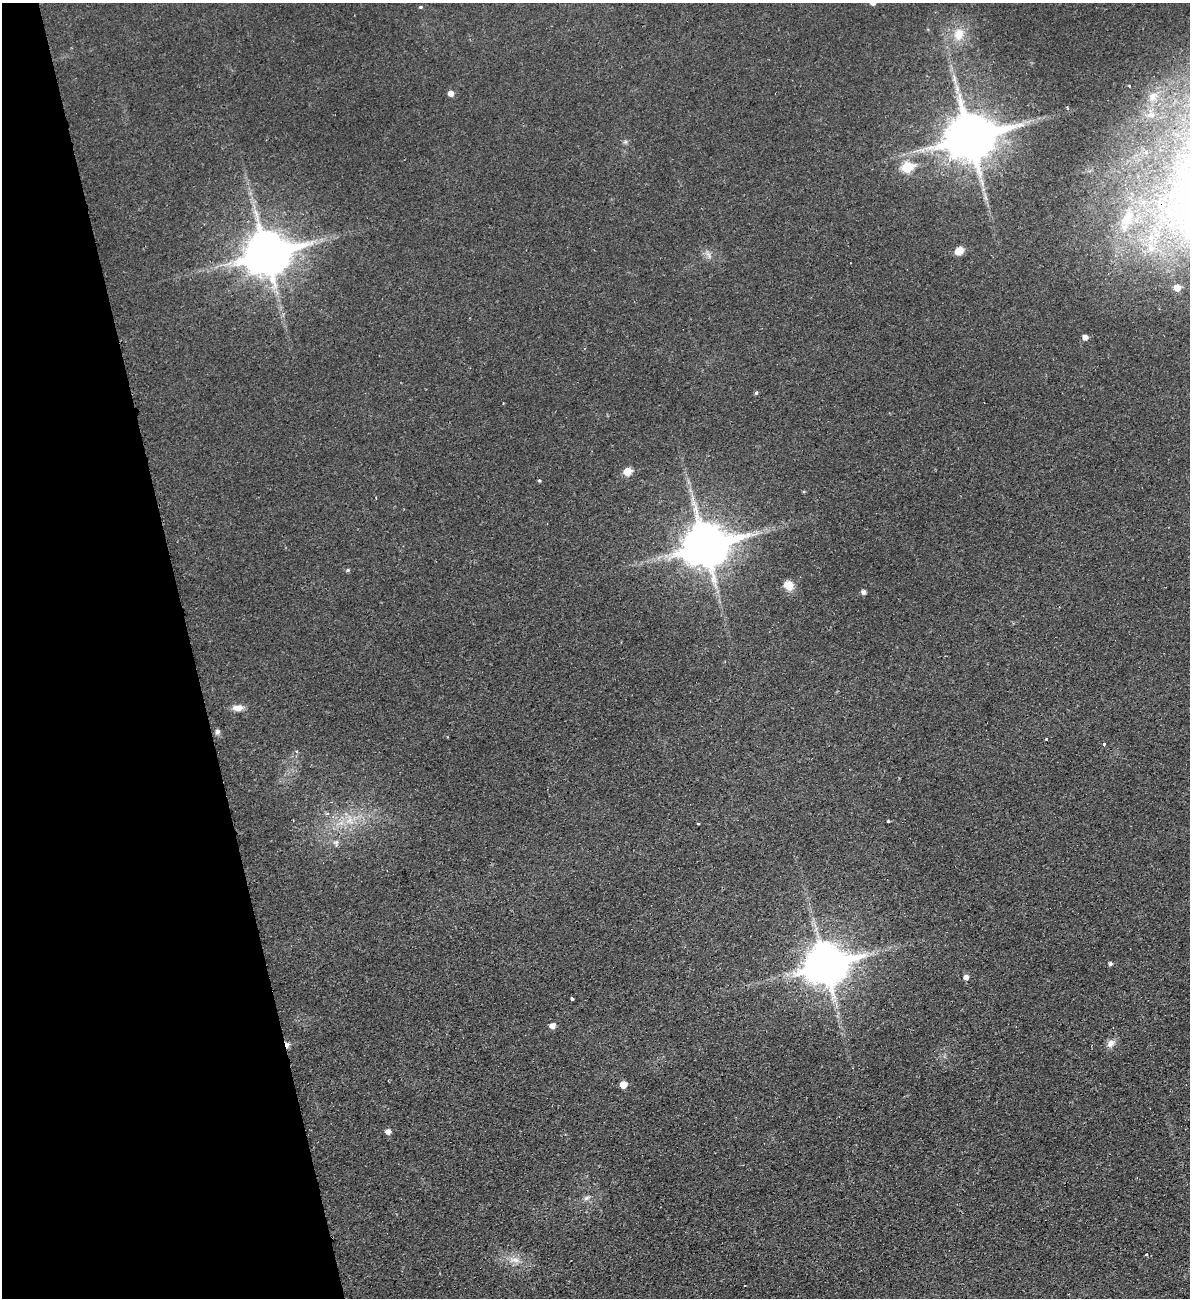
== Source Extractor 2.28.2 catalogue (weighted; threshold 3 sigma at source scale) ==
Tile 5 of 4 x 4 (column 1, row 2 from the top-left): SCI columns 169-1356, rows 2653-3948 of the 5204 x 5300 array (HDU 1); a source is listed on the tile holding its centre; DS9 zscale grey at full resolution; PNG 1192 x 1300 px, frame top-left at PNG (2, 3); no overlay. Shown black and unused: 16% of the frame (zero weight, under 2 of 3 exposures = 3% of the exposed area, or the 3 px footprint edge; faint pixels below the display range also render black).
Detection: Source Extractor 2.28.2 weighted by HDU 2 'WHT'; one run over the whole footprint, this tile lists its part. Background 0.0216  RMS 0.0048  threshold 0.0214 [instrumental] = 3 sigma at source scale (4.5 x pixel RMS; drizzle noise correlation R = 1.50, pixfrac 1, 0.05/0.05 arcsec/px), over >= 5 px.
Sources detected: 47; all 47 listed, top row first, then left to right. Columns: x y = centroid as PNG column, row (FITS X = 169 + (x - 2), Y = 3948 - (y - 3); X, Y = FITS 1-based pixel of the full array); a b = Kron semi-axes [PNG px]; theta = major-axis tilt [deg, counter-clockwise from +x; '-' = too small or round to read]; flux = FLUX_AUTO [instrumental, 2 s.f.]
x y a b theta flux
420 7 3 3 - 1.6
959 34 16 13 73 8.6
1129 86 3 2 - 0.93
451 93 6 5 - 2.8
1152 96 13 9 59 3.6
1067 108 5 3 - 0.46
970 137 16 13 15 2300
625 142 6 5 - 0.94
907 167 7 6 - 27
1127 219 23 16 61 13
1150 247 11 9 -68 4.1
959 251 7 5 40 8.7
266 253 15 13 15 1800
708 254 11 4 -58 1.7
1177 288 5 5 - 4.3
1085 337 5 5 - 2.7
756 393 5 4 - 0.77
503 403 2 2 - 0.36
627 472 6 5 - 9.3
539 480 4 4 - 0.61
376 498 3 2 - 0.33
705 545 15 13 15 1900
348 570 5 4 - 0.74
789 585 12 10 -41 5
864 592 5 4 - 1.7
238 708 13 7 4 4
217 731 7 7 - 1.3
1046 739 3 2 - 0.43
1103 744 3 3 - 3.5
327 813 5 4 - 0.81
350 819 13 8 83 4.5
888 821 3 3 - 0.82
341 823 7 4 18 1.8
698 824 4 2 - 0.42
336 843 10 5 81 1.5
1110 963 5 5 - 0.89
825 964 15 12 15 1500
966 977 5 5 - 2.2
572 998 4 3 - 1.6
552 1026 6 5 - 3
1111 1043 12 9 41 3
287 1044 7 5 -80 2.2
623 1084 5 5 - 5.9
388 1131 5 5 - 2.4
587 1198 10 5 24 1.5
1146 1254 3 2 - 0.75
514 1260 17 8 -1 4.4
Overlapping masked pixels (flux is a lower limit): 2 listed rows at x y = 825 964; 287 1044